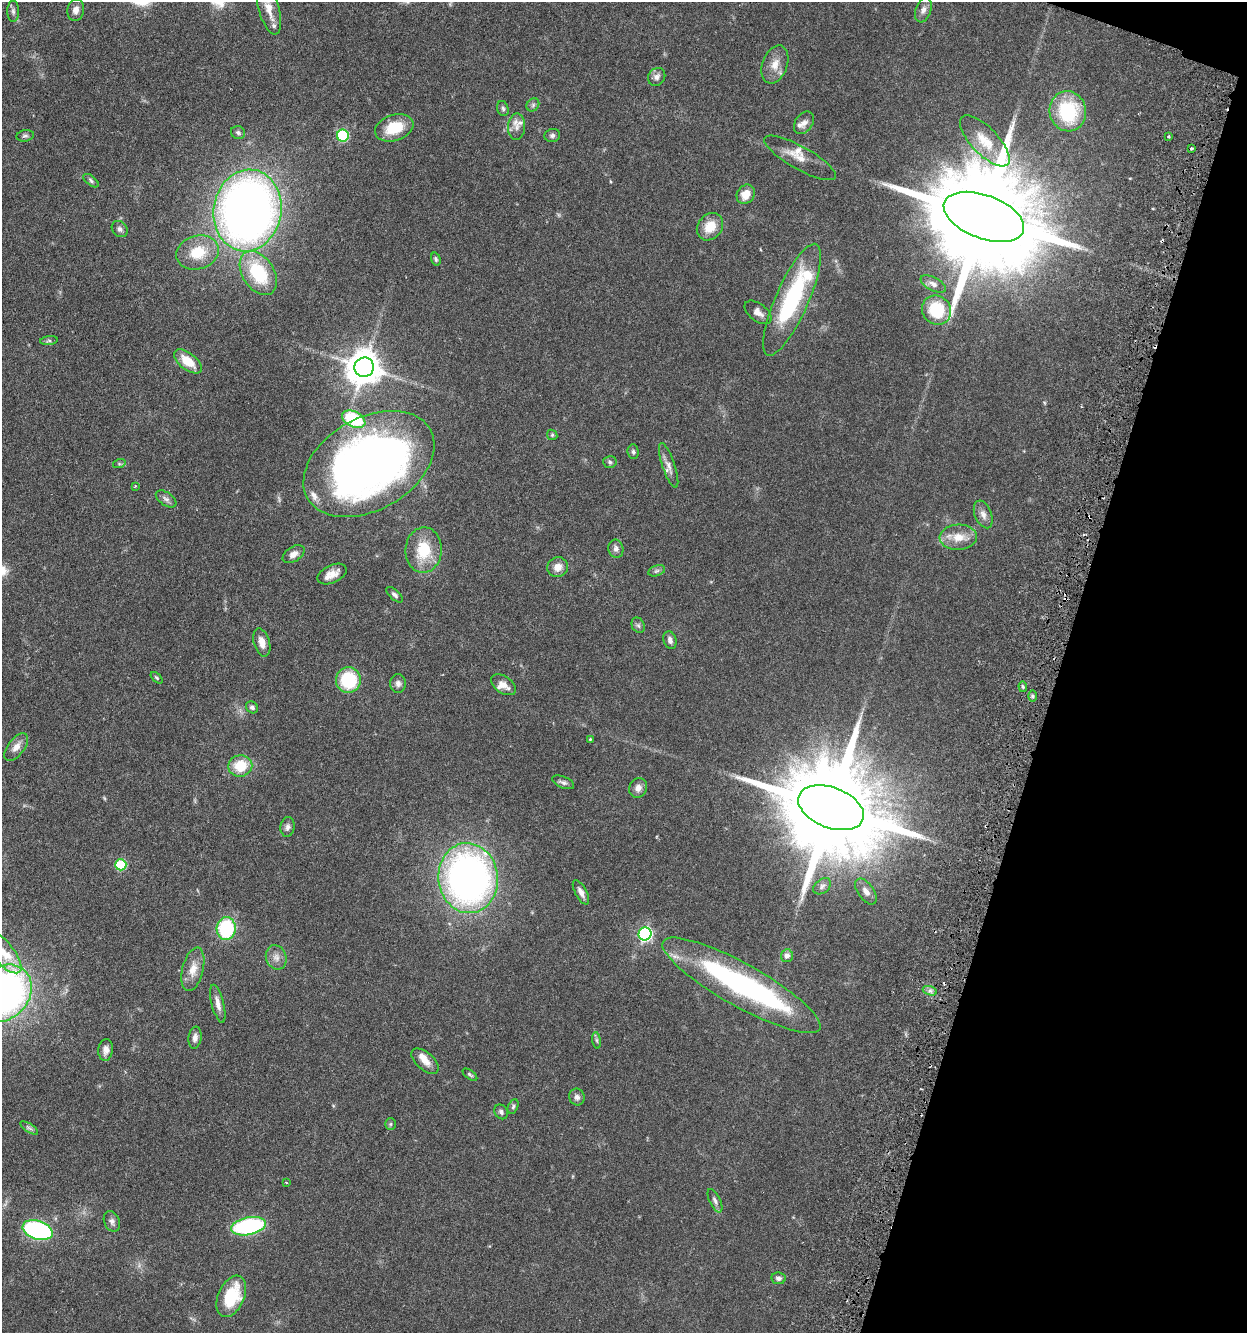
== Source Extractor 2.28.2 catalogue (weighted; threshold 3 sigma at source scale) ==
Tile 8 of 4 x 4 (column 4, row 2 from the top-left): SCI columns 4050-5294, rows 2697-4027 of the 5510 x 5381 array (HDU 1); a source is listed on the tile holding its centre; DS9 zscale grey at full resolution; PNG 1249 x 1335 px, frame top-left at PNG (2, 2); each listed source drawn as its Kron ellipse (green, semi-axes under 4 px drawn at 4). Shown black and unused: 16% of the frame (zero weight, under 3 of 6 exposures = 4% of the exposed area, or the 3 px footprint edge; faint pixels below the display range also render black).
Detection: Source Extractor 2.28.2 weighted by HDU 2 'WHT'; one run over the whole footprint, this tile lists its part. Background 0.0651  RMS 0.0032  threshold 0.0132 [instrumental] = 3 sigma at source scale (4.09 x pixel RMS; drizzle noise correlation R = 1.36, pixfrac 0.8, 0.05/0.05 arcsec/px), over >= 5 px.
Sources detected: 119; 1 inside a brighter object's white glare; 4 cosmic-ray / hot-pixel residue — neither listed nor drawn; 11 inside a brighter listed object's ellipse — not listed separately; the other 103 listed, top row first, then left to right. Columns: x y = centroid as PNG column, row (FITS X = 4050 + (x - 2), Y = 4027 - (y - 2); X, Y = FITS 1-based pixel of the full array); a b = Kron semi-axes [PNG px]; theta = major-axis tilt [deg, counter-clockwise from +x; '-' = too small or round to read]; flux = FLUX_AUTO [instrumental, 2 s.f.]
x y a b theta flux
269 9 27 10 -75 4.6
76 10 11 8 81 1.8
923 10 13 7 71 1.6
13 11 11 6 -90 0.98
775 64 20 12 70 3.9
657 77 9 8 - 1.4
533 105 7 5 47 0.73
503 109 7 5 -73 0.64
1068 111 20 18 -78 20
804 123 12 8 55 1.6
517 127 13 8 87 1.9
394 128 20 13 18 8.9
238 133 7 6 - 0.74
552 135 8 6 15 0.79
25 136 9 5 9 0.72
343 136 6 6 - 22
1169 136 3 3 - 0.51
985 141 33 13 -46 6.5
1192 148 4 3 - 0.4
800 158 41 11 -29 4.3
91 181 9 4 -39 0.66
746 194 10 8 53 3.6
247 210 41 34 80 240
984 217 42 21 -20 11000
710 227 15 12 50 5.4
120 229 9 7 -47 1
198 252 22 16 15 9.4
436 259 6 4 -72 0.59
258 273 24 15 -57 18
933 284 14 6 -27 1.7
792 300 60 16 66 34
937 310 15 14 - 14
758 312 15 8 -37 2
49 341 9 4 8 0.54
188 361 16 8 -38 6
364 367 10 9 - 660
354 419 12 8 -27 20
552 435 5 5 - 0.4
633 452 7 5 -85 0.66
610 462 7 5 -4 0.6
119 464 6 4 18 0.47
369 464 70 46 29 230
669 465 23 6 -71 2
135 486 3 3 - 0.23
166 499 12 6 -35 1.1
983 514 14 8 -68 1.9
958 537 19 12 3 4.7
616 549 9 7 -79 1.2
424 550 23 18 87 11
294 554 12 7 32 1.9
558 567 10 9 - 2.7
657 571 9 5 19 0.77
332 574 15 9 26 3
395 595 10 5 -43 0.85
638 625 8 6 -62 0.69
670 640 9 6 -72 1.2
262 642 14 8 -74 2.7
157 678 7 3 -45 0.38
348 680 12 12 - 16
398 683 9 8 - 1.2
503 685 14 8 -33 2.3
1023 687 5 4 - 0.49
1032 696 6 4 -90 0.52
252 707 6 5 - 0.8
590 739 3 3 - 0.33
16 747 16 8 52 2.2
240 766 12 10 11 7.6
563 782 11 5 -22 0.96
638 788 10 8 62 1.8
831 808 34 20 -21 8800
288 827 10 7 81 1.1
121 865 5 5 - 19
468 878 35 29 -83 140
822 886 10 6 38 1.1
866 891 15 8 -55 2
581 892 13 6 -62 1.7
226 929 11 9 87 23
645 934 6 6 - 52
2 952 27 10 -49 5.5
787 956 6 6 - 1.5
276 957 12 10 -69 2
193 969 22 10 76 3.9
741 985 90 21 -29 71
930 991 7 4 -18 0.85
4 993 31 25 48 140
218 1004 19 6 -76 2.2
195 1038 11 6 82 1.4
597 1040 8 4 -82 0.63
106 1050 11 7 85 1.6
425 1061 16 8 -41 2.7
470 1075 8 3 -36 0.45
577 1097 8 7 - 1.2
513 1106 7 5 64 0.59
501 1112 8 6 -57 0.83
390 1124 6 5 - 0.44
29 1128 10 4 -33 0.75
286 1182 4 3 - 0.23
715 1201 12 5 -64 1
112 1221 10 7 -65 1.2
248 1226 18 9 11 34
38 1230 15 9 -18 49
778 1278 7 6 - 0.98
231 1296 22 13 66 14
Isophote crosses this tile's border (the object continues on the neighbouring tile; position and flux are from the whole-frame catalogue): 3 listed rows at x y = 269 9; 2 952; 4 993